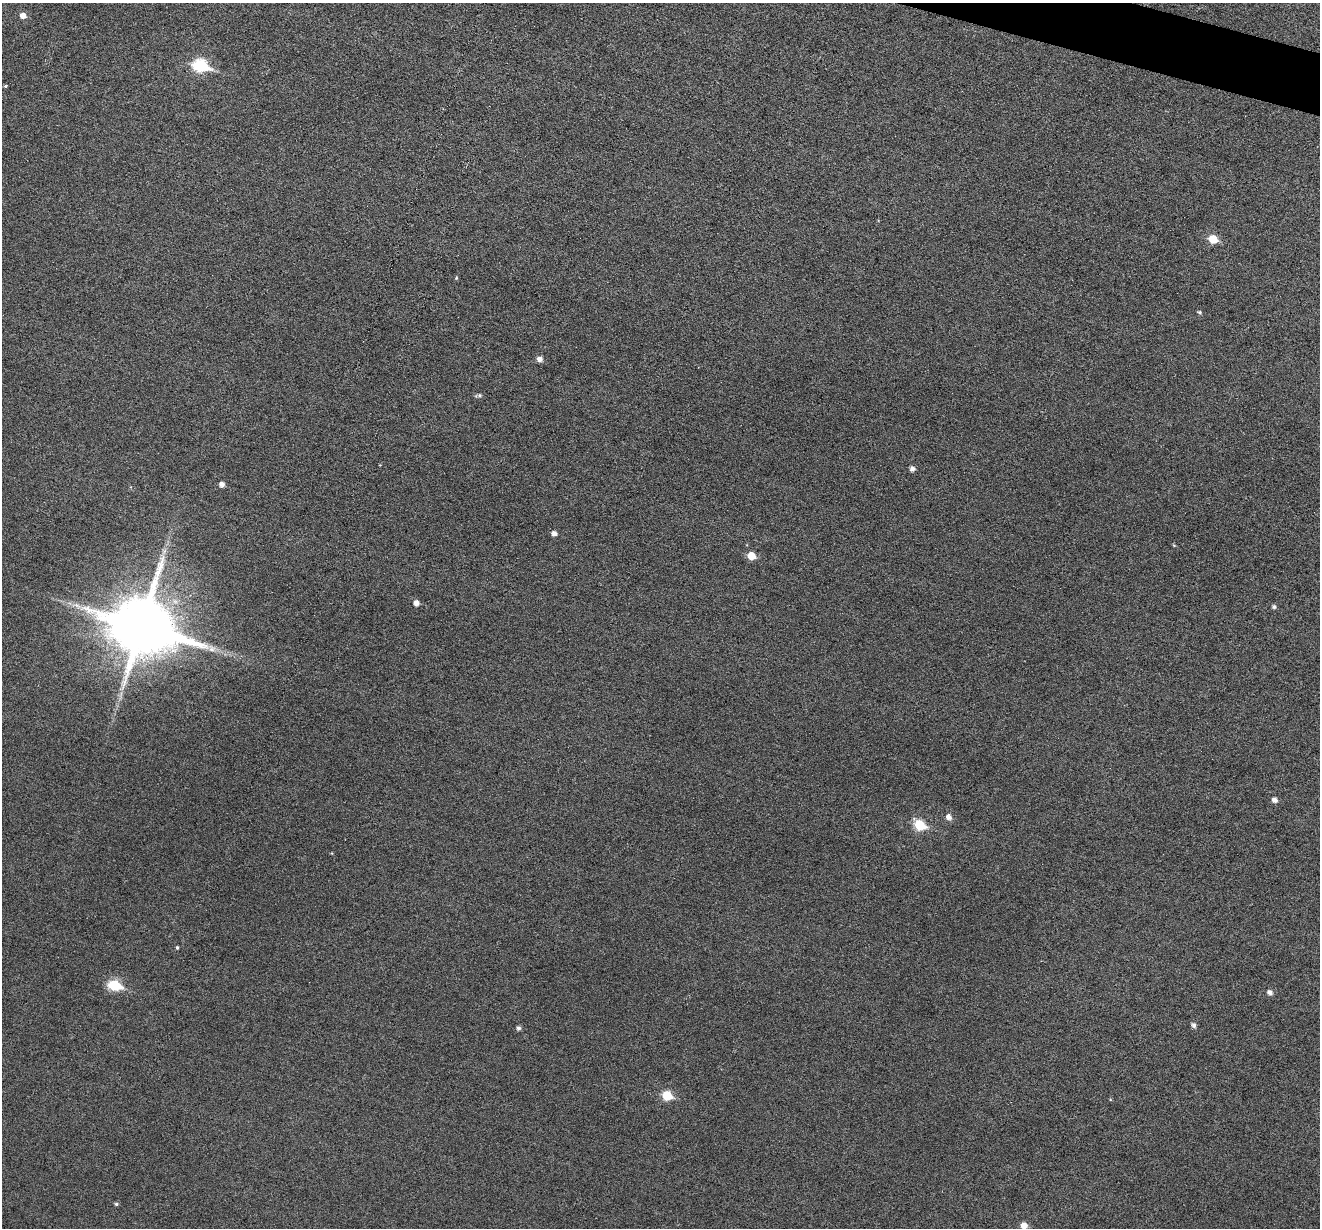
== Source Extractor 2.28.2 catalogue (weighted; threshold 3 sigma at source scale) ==
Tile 10 of 4 x 4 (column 2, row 3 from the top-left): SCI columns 1321-2638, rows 1482-2707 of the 5274 x 5288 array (HDU 1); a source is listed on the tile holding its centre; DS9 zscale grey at full resolution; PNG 1322 x 1230 px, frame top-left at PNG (2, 3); no overlay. Shown black and unused: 1% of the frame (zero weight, under 3 of 6 exposures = <1% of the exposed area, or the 3 px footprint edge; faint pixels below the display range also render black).
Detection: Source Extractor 2.28.2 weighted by HDU 2 'WHT'; one run over the whole footprint, this tile lists its part. Background 0.0501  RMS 0.0057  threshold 0.0234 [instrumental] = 3 sigma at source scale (4.09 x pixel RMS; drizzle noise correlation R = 1.36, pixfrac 0.8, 0.05/0.05 arcsec/px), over >= 5 px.
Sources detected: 27; all 27 listed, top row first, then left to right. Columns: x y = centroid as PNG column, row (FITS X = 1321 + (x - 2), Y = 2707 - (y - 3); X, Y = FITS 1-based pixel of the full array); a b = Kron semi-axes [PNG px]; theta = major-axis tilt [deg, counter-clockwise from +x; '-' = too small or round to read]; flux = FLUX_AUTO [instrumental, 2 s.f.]
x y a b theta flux
23 16 6 5 - 3.8
200 66 8 6 -16 60
6 86 4 4 - 0.6
1213 239 6 6 - 13
456 278 4 4 - 0.57
1199 312 5 4 - 0.87
540 359 6 5 - 2.7
479 395 5 5 - 1.1
912 469 5 5 - 2.2
222 484 5 5 - 2.6
554 533 5 5 - 2.4
164 551 7 4 71 1.6
751 556 6 6 - 8.7
416 603 5 5 - 3
1274 607 5 4 - 1.2
142 626 21 17 -17 4200
1275 800 6 5 - 2.4
949 817 6 6 - 3
919 825 7 6 - 25
177 947 4 3 - 0.63
114 985 7 6 - 35
1270 992 6 5 - 2.4
1194 1025 6 5 - 1.8
519 1028 5 5 - 1.5
667 1095 6 6 - 19
116 1204 5 4 - 0.87
1024 1225 6 5 - 4.1